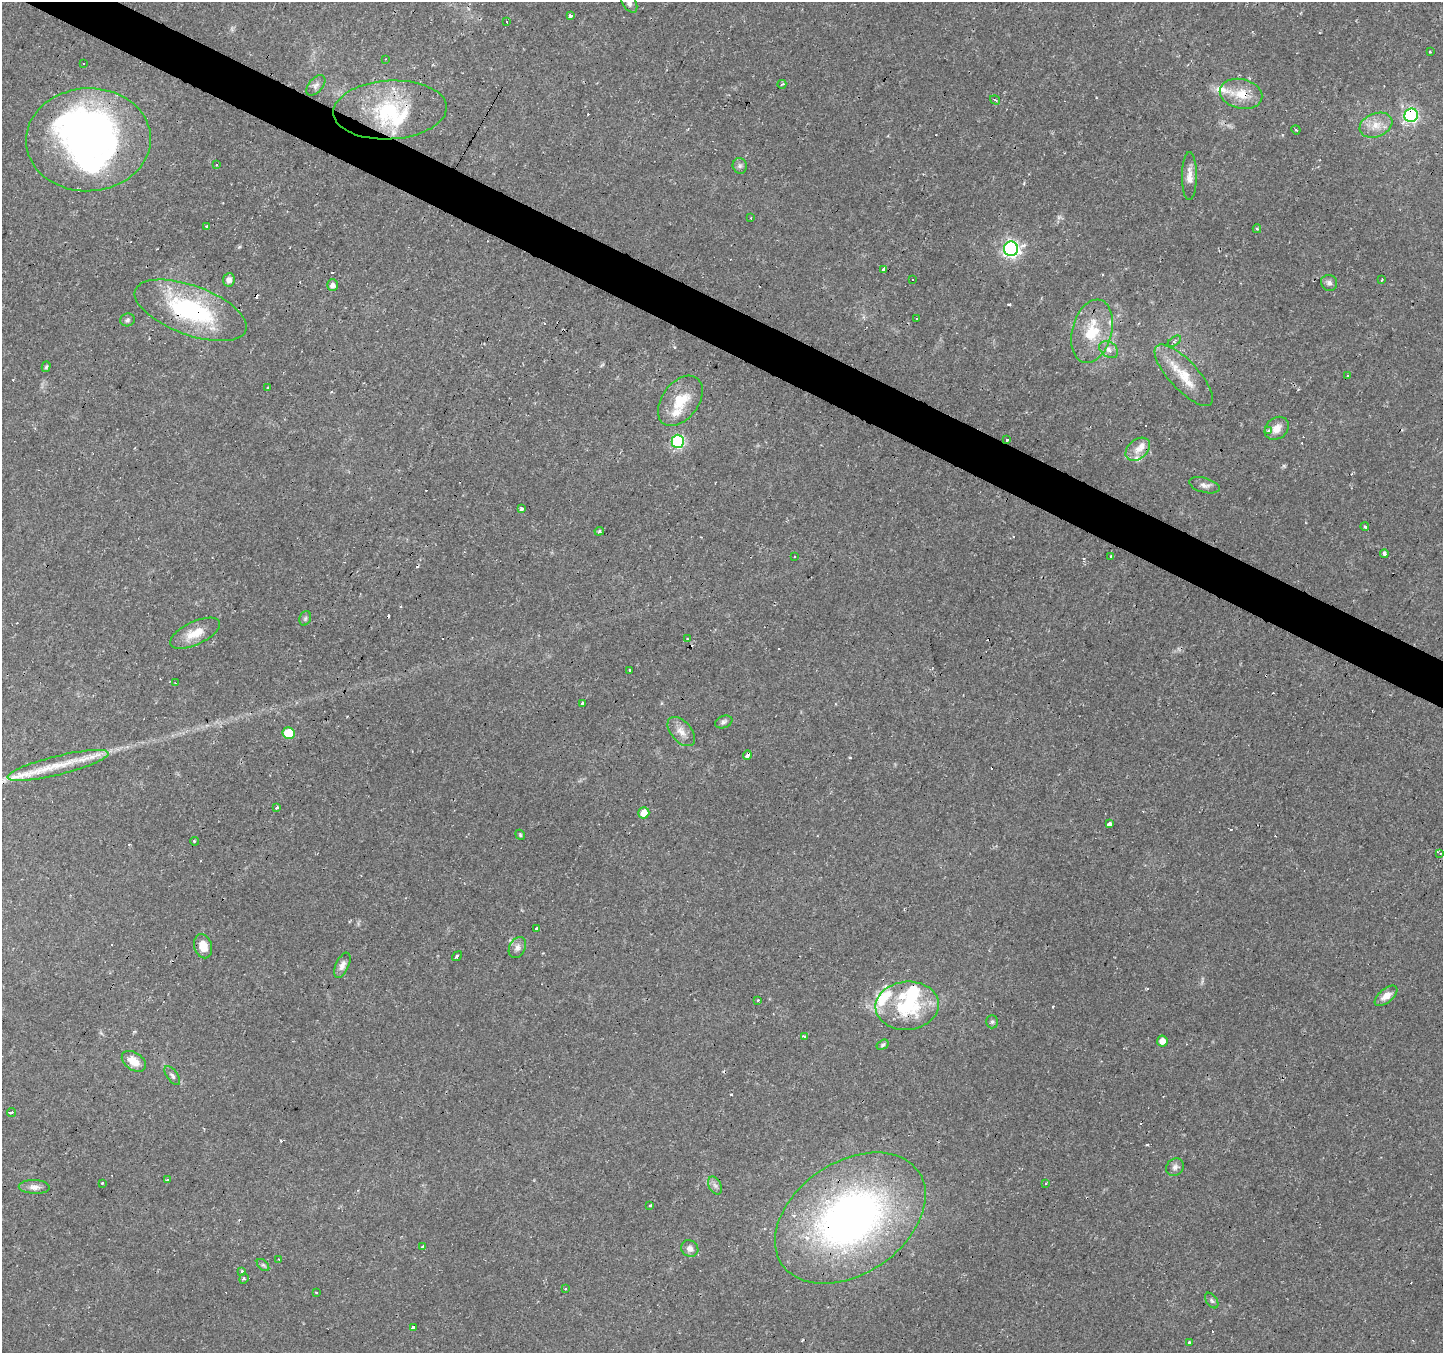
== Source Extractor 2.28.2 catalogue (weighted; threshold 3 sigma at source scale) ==
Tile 11 of 4 x 4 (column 3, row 3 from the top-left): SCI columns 2882-4322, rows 1546-2896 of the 5765 x 5860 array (HDU 1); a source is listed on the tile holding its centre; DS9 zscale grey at full resolution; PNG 1445 x 1355 px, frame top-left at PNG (2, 2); each listed source drawn as its Kron ellipse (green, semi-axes under 4 px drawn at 4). Shown black and unused: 3% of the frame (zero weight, under 2 of 3 exposures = <1% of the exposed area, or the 3 px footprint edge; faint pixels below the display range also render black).
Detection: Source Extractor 2.28.2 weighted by HDU 2 'WHT'; one run over the whole footprint, this tile lists its part. Background 0.0271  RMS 0.003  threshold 0.0136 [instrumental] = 3 sigma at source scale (4.5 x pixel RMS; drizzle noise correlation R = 1.50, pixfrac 1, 0.0396/0.0396 arcsec/px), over >= 5 px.
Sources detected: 150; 1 too faint to see at this stretch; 2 inside a brighter object's white glare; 33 cosmic-ray / hot-pixel residue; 1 long thin detection or spike segment (spike, bleed or trail) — neither listed nor drawn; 11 inside a brighter listed object's ellipse — not listed separately; the other 102 listed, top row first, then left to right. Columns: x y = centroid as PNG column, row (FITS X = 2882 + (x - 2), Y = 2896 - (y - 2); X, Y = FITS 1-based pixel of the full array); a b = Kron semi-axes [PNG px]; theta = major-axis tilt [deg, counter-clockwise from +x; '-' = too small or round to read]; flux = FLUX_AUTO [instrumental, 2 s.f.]
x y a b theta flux
629 2 12 6 -59 1.4
571 16 3 3 - 6.1
507 22 3 2 - 0.21
1430 52 3 2 - 0.33
385 59 3 2 - 0.42
83 64 3 3 - 0.62
782 84 4 3 - 0.36
316 85 12 7 48 1.1
1241 94 22 14 -13 6.4
995 100 5 3 - 0.3
390 110 57 29 3 25
1411 115 7 6 - 55
1376 125 17 12 21 4.2
1296 130 5 3 - 0.31
88 140 62 51 3 130
216 165 3 3 - 0.9
740 166 8 7 - 0.82
1189 176 24 7 90 2.9
751 218 3 3 - 0.67
207 227 4 3 - 1.6
1257 229 4 3 - 0.54
1011 249 7 7 - 93
884 269 4 3 - 1.2
912 279 3 3 - 1.1
229 280 7 6 - 1.5
1382 280 3 2 - 0.58
1329 283 8 7 - 1.2
333 285 6 5 - 1.4
191 310 59 24 -20 39
917 319 3 3 - 0.66
128 320 7 6 - 0.78
1092 331 32 20 75 12
1174 341 7 4 34 0.62
1109 350 10 7 -36 1.6
46 367 5 4 - 0.5
1184 375 40 14 -47 9
1348 375 3 2 - 0.35
267 388 3 3 - 0.62
680 401 28 18 53 8.8
1277 428 13 10 40 2.9
1268 431 3 3 - 7.3
1007 440 3 3 - 1.5
678 441 6 6 - 41
1138 449 14 9 40 2.7
1204 485 16 7 -15 1.7
522 509 4 3 - 1.2
1365 527 4 3 - 0.45
599 531 5 4 - 0.42
1384 554 4 3 - 5.4
1111 556 3 3 - 0.48
794 557 3 3 - 1.4
305 618 7 5 69 0.57
195 633 27 11 25 5.8
687 639 3 2 - 0.35
630 670 3 3 - 1.3
176 683 3 2 - 0.28
583 704 4 4 - 0.64
724 722 9 6 21 0.84
681 731 17 10 -49 2.8
288 733 6 6 - 12
747 755 5 3 - 2.5
58 765 52 9 14 9.5
277 808 4 3 - 0.55
644 813 5 5 - 4
1109 824 3 3 - 8
520 835 5 4 - 0.38
195 841 4 2 - 0.78
1440 853 4 3 - 1.1
537 929 3 3 - 6.1
203 946 12 9 -74 3.9
517 948 11 8 61 1.5
457 956 5 3 - 1.1
342 965 13 6 65 1.7
1386 996 13 7 40 2.5
758 1000 3 3 - 0.42
907 1006 32 24 4 22
992 1022 6 5 - 0.63
804 1037 3 3 - 3
1162 1041 5 5 - 2.5
883 1045 6 4 32 0.5
134 1061 13 8 -35 4.1
172 1076 11 5 -54 0.9
11 1113 4 3 - 2.2
1175 1167 9 8 - 1.2
168 1180 3 3 - 1.4
102 1183 3 3 - 0.4
1046 1183 3 2 - 0.38
715 1185 9 6 -62 1
34 1187 15 7 -3 1.8
650 1205 3 3 - 0.73
850 1218 83 56 34 140
423 1247 3 3 - 1.1
690 1249 9 8 - 1.6
279 1259 4 2 - 0.25
263 1265 7 4 -44 0.54
242 1272 3 3 - 0.7
244 1279 5 4 - 0.53
565 1289 2 2 - 0.41
316 1293 3 3 - 1.3
1212 1301 9 5 -54 0.69
413 1327 4 3 - 3.6
1189 1343 3 3 - 1.1
Overlapping masked pixels (flux is a lower limit): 10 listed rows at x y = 1241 94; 390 110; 1411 115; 88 140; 191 310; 1007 440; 747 755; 58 765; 907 1006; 850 1218
Isophote crosses this tile's border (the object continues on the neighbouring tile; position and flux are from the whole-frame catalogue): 2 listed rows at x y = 629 2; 58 765